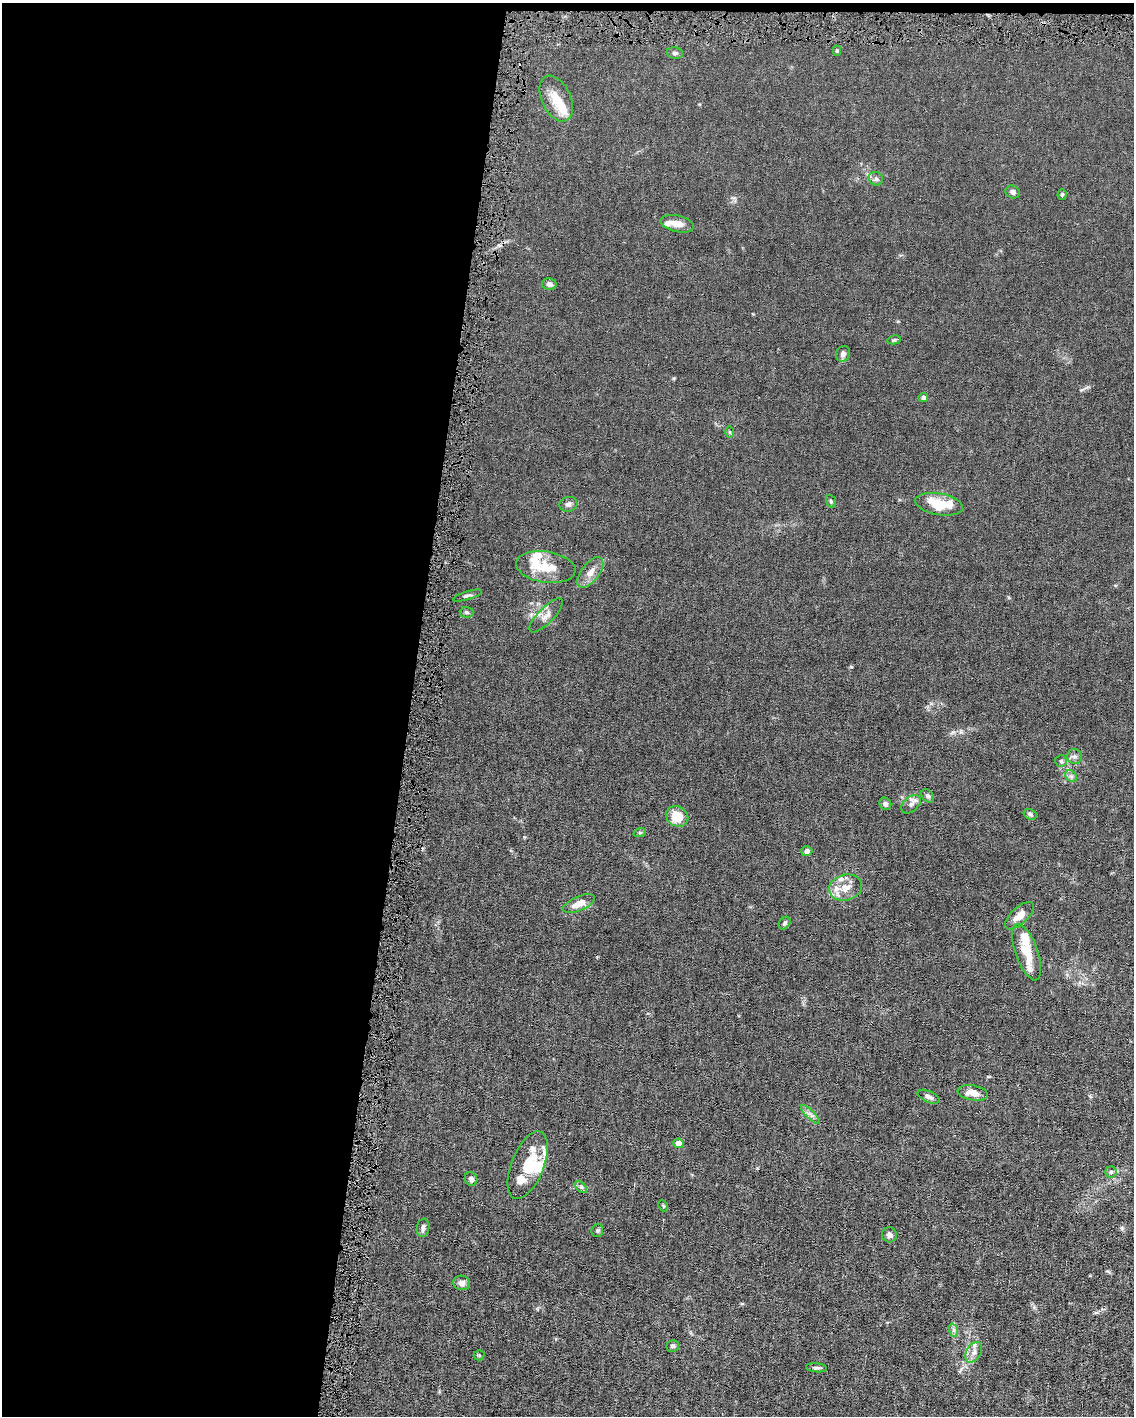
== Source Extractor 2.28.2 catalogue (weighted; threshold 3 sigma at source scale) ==
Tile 1 of 4 x 3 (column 1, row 1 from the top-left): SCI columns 1-1132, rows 2935-4348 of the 4530 x 4563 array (HDU 1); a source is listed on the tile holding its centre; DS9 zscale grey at full resolution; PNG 1136 x 1418 px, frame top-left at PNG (2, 3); each listed source drawn as its Kron ellipse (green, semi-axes under 4 px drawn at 4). Shown black and unused: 37% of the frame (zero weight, under 4 of 8 exposures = <1% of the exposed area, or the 3 px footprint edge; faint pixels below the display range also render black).
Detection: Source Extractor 2.28.2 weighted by HDU 2 'WHT'; one run over the whole footprint, this tile lists its part. Background 0.0156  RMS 0.0023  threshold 0.00958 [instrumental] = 3 sigma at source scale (4.09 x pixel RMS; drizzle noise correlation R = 1.36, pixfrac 0.8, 0.05/0.05 arcsec/px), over >= 5 px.
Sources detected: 67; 3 inside a brighter object's white glare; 1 cosmic-ray / hot-pixel residue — neither listed nor drawn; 10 inside a brighter listed object's ellipse — not listed separately; the other 53 listed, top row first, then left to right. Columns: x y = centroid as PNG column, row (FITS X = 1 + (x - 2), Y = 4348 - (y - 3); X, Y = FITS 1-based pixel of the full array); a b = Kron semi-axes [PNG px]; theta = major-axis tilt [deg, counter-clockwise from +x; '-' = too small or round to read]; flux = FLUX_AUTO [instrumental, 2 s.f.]
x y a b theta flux
837 51 5 4 - 0.29
675 53 8 5 -6 0.53
556 99 24 14 -65 3.8
876 179 7 6 - 0.61
1013 192 7 6 - 0.67
1062 194 5 4 - 0.26
677 224 17 8 -13 1.8
549 284 7 6 - 0.75
894 340 7 4 11 0.29
843 354 8 7 - 0.74
923 398 5 4 - 0.47
730 432 6 4 -89 0.24
831 501 6 4 -69 0.31
568 504 9 7 12 0.69
939 504 24 11 -10 6.7
546 567 30 15 -8 5
590 572 18 9 53 1.9
467 596 15 4 17 0.49
467 612 7 5 -2 0.37
546 615 22 7 46 1.5
1074 756 7 7 - 0.65
1061 761 6 6 - 0.4
1071 776 7 5 -44 0.49
928 796 7 5 -48 0.48
885 804 6 5 - 0.65
911 804 11 7 41 1.1
1030 814 7 5 -29 0.39
677 816 12 9 -33 4.3
640 832 6 4 19 0.25
807 851 5 5 - 0.84
845 887 16 13 15 2.8
579 904 17 7 23 2.7
1019 916 18 8 42 2.1
785 923 7 5 52 0.38
1027 952 29 11 -70 4.4
973 1093 15 7 -10 2
928 1097 12 5 -23 0.88
810 1114 12 4 -45 0.79
678 1143 5 4 - 1.7
528 1165 36 16 68 7.5
1111 1172 6 5 - 0.42
471 1179 7 6 - 0.56
581 1187 7 4 -44 0.35
663 1206 6 4 -60 0.28
423 1228 9 6 81 0.79
597 1230 6 6 - 0.33
889 1235 7 7 - 0.76
462 1283 8 7 - 0.96
953 1330 7 4 -71 0.46
673 1346 6 5 - 0.49
974 1352 11 7 59 1.2
479 1355 5 5 - 0.24
816 1368 10 4 -6 0.51